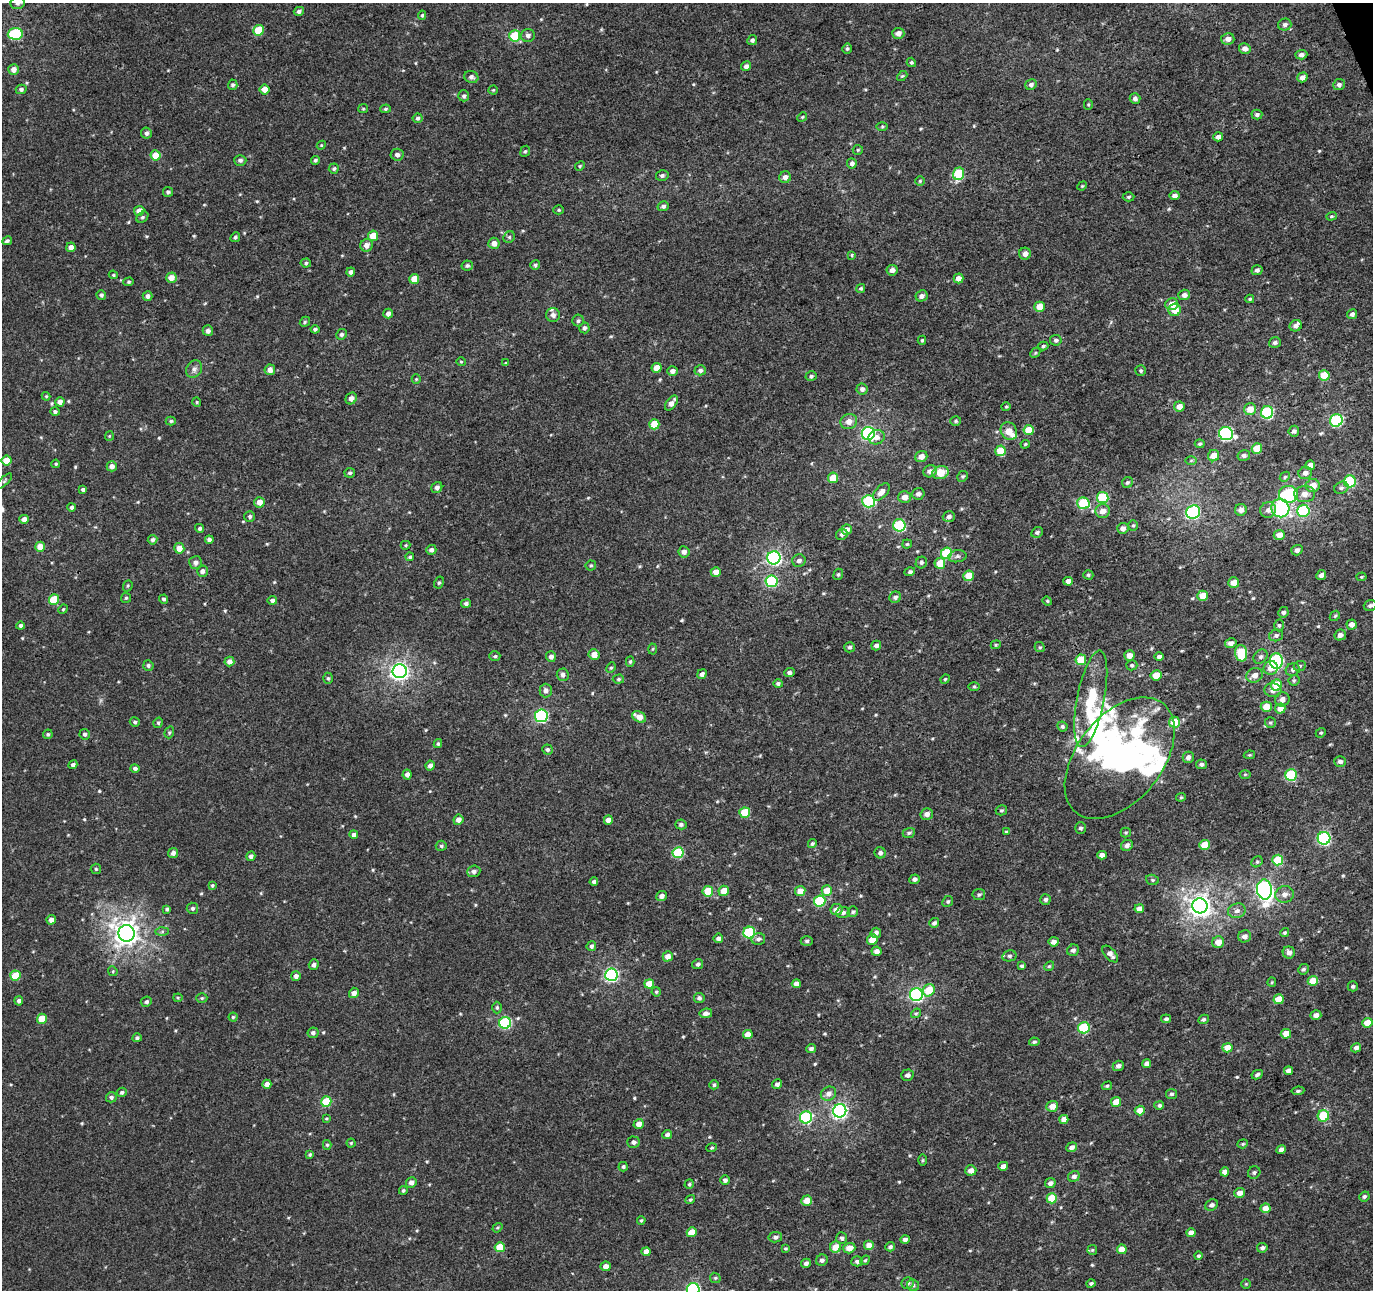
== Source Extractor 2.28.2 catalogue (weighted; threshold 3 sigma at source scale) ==
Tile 10 of 4 x 4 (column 2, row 3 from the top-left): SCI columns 1426-2796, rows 1421-2708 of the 5660 x 5457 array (HDU 1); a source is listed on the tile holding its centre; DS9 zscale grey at full resolution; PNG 1375 x 1292 px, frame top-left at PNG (2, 3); each listed source drawn as its Kron ellipse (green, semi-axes under 4 px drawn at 4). Shown black and unused: <1% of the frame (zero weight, under 3 of 4 exposures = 5% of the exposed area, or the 3 px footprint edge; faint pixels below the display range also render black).
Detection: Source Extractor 2.28.2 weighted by HDU 2 'WHT'; one run over the whole footprint, this tile lists its part. Background 0.00192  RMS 0.0036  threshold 0.0161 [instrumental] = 3 sigma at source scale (4.5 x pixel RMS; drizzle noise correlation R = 1.50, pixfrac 1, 0.0396/0.0396 arcsec/px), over >= 5 px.
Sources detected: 572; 4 inside a brighter object's white glare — neither listed nor drawn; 7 inside a brighter listed object's ellipse — not listed separately; of the other 561, all 500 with FLUX_AUTO >= 0.383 (the completeness limit of this list) listed and drawn (61 fainter detections not listed), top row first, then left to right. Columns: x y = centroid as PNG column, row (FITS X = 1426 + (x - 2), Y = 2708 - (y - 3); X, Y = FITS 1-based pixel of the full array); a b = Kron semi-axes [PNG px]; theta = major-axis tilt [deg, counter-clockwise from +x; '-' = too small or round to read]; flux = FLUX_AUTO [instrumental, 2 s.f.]
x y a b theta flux
18 3 7 6 - 1.2
299 11 5 4 - 1
422 15 5 4 - 0.49
1285 25 6 6 - 0.96
258 30 5 5 - 12
898 33 6 5 - 1.9
15 34 7 6 - 29
515 36 5 5 - 17
528 36 7 6 - 1.1
1228 39 6 6 - 1.9
752 40 5 4 - 0.94
1245 48 6 5 - 1.9
847 49 5 5 - 0.68
1301 55 6 4 4 1.3
911 62 5 4 - 0.61
746 66 5 4 - 1.5
13 69 5 5 - 2.7
902 76 6 3 43 0.42
471 77 7 6 - 1.2
1302 77 5 4 - 1.9
233 85 5 5 - 0.77
1031 85 6 5 - 1.1
1339 85 6 5 - 0.94
21 89 5 4 - 0.85
264 89 5 5 - 3.6
493 90 4 4 - 0.41
464 96 5 5 - 0.82
1135 98 5 5 - 1.2
1088 104 5 4 - 0.42
363 109 5 4 - 0.43
385 109 5 4 - 0.6
1257 114 5 5 - 0.84
802 117 5 4 - 0.42
418 118 5 4 - 0.82
882 127 5 3 - 0.38
146 133 5 5 - 0.98
1218 137 5 4 - 1.5
321 145 5 4 - 0.41
858 150 5 5 - 0.42
525 151 6 4 65 0.56
156 155 5 5 - 7.3
397 155 6 6 - 1.3
240 160 6 5 - 1
315 160 4 4 - 0.69
852 163 5 5 - 1.3
580 166 5 4 - 0.43
334 169 5 5 - 0.64
959 174 6 5 - 18
662 175 6 5 - 0.84
785 177 6 5 - 1.8
920 181 4 4 - 0.51
1082 186 5 4 - 0.43
168 192 5 5 - 0.75
1175 196 5 4 - 1.5
1129 197 6 4 2 0.59
663 206 6 5 - 0.99
559 210 5 4 - 0.44
139 211 5 5 - 3
1331 216 5 4 - 0.46
142 217 6 5 - 0.69
373 236 5 5 - 7.4
235 237 5 4 - 0.7
509 237 6 5 - 0.67
7 241 5 3 - 0.75
494 243 6 5 - 2.5
367 245 6 6 - 2.2
71 247 5 4 - 2
1025 254 6 6 - 1.7
852 255 4 4 - 0.45
306 263 5 4 - 0.61
535 265 5 4 - 0.67
467 266 5 5 - 0.76
892 270 5 5 - 1.6
1257 270 5 5 - 1
351 272 4 4 - 1
113 275 5 4 - 0.49
171 278 5 5 - 3.2
958 278 5 4 - 2.4
414 279 5 5 - 5.5
129 282 5 4 - 0.55
861 288 5 4 - 0.57
101 295 5 5 - 0.72
1184 295 6 5 - 1.5
148 296 5 5 - 1.3
921 296 6 5 - 1.3
1250 299 4 4 - 0.51
1172 304 6 6 - 3.4
1039 307 5 5 - 4.6
1175 310 6 6 - 5.2
388 314 5 4 - 1.5
1352 314 5 4 - 1.1
553 315 7 7 - 1.3
578 321 6 5 - 0.73
305 322 5 4 - 0.54
1296 326 6 5 - 1.5
584 328 5 5 - 0.83
315 329 4 3 - 0.76
208 331 5 5 - 1.4
341 334 5 5 - 0.83
922 340 4 4 - 0.44
1056 340 6 5 - 0.86
1275 343 6 5 - 0.88
1043 346 5 4 - 0.56
1035 353 6 4 45 0.49
461 362 5 4 - 0.42
506 363 4 4 - 0.41
657 368 5 5 - 4.8
194 369 9 7 54 1.5
270 370 5 5 - 2.4
700 370 5 5 - 1
672 371 5 5 - 1.4
1141 371 5 5 - 0.57
1324 375 5 5 - 9.6
811 376 5 5 - 0.73
416 379 5 4 - 0.42
862 389 5 5 - 1.1
46 396 4 4 - 0.39
351 398 6 5 - 1.5
60 402 5 4 - 2.1
197 402 5 4 - 0.47
671 403 8 5 53 2.2
1006 407 4 4 - 0.4
1179 407 5 5 - 3.1
1250 409 6 6 - 4
55 412 5 4 - 0.72
1267 412 6 6 - 38
1336 420 6 6 - 33
171 421 5 4 - 0.58
849 421 8 7 - 2.7
956 421 5 4 - 0.57
654 424 5 5 - 8.4
1029 430 5 5 - 7.8
1009 431 9 7 -58 3.8
1294 431 5 5 - 0.95
868 433 6 6 - 49
1226 434 7 6 - 54
109 436 5 4 - 0.41
877 437 8 7 - 1.9
1025 444 5 3 - 0.43
1200 444 5 4 - 0.62
1257 448 5 5 - 7.7
1000 451 5 5 - 8.4
1244 455 6 5 - 1
921 456 6 5 - 2.7
1214 456 6 5 - 3.9
7 460 5 5 - 6.9
1191 460 6 4 1 0.39
56 464 4 3 - 0.44
1310 465 5 4 - 2.8
112 466 5 5 - 1.7
930 471 7 6 - 2.1
350 473 5 5 - 0.67
940 473 8 6 18 6
1305 473 7 6 - 1.6
963 476 6 5 - 0.56
1285 477 5 4 - 0.53
833 478 5 5 - 6.7
4 481 10 3 44 0.61
1350 482 6 6 - 29
1127 483 6 5 - 0.63
1313 485 7 6 - 3.5
437 487 6 5 - 1.2
1341 488 7 6 - 0.88
83 489 4 4 - 0.75
881 492 10 5 47 2.3
918 494 6 5 - 1.2
1288 494 9 8 - 22
1305 494 10 8 3 2.7
905 497 6 6 - 2.7
1103 497 6 5 - 17
868 501 6 6 - 30
259 502 5 5 - 2.6
1083 503 6 5 - 16
72 507 4 4 - 0.74
1280 508 9 9 - 32
1241 510 6 5 - 1.7
1268 510 8 7 - 1.8
1103 511 7 7 - 3.1
1303 511 6 6 - 21
1193 512 7 6 - 41
250 516 5 5 - 0.86
949 516 6 5 - 1.1
24 519 5 4 - 2.3
899 525 6 6 - 27
1133 525 5 4 - 0.5
200 528 4 4 - 0.8
1123 528 5 5 - 1.7
847 530 5 5 - 2.4
1037 532 6 5 - 0.79
842 534 6 5 - 1
1279 535 5 5 - 2.6
153 540 5 4 - 0.87
209 540 4 4 - 1.1
907 544 5 4 - 0.45
406 545 5 4 - 0.44
40 547 5 5 - 4.8
179 548 5 5 - 4.3
431 550 5 5 - 1.3
1297 550 6 5 - 1.4
684 552 5 5 - 1.6
946 553 6 5 - 18
957 556 9 6 10 1
410 557 4 4 - 0.6
774 558 6 6 - 75
799 561 6 6 - 1.4
195 562 6 6 - 1.5
921 562 6 5 - 0.75
940 563 5 5 - 5.8
591 565 5 5 - 0.56
202 571 5 5 - 1.7
716 572 5 5 - 2.5
910 572 5 4 - 0.84
838 574 6 4 67 0.57
1088 575 5 4 - 0.59
1321 575 5 4 - 1.4
968 576 5 5 - 7.1
1361 577 5 4 - 0.44
771 581 6 6 - 31
1068 581 5 4 - 1.6
439 583 6 4 62 0.58
1234 583 5 5 - 3.1
128 586 6 4 70 0.5
1203 596 5 5 - 5.1
895 597 6 5 - 1.1
126 598 5 5 - 0.51
163 599 4 4 - 0.76
54 600 5 5 - 12
272 600 5 4 - 1.1
1047 601 5 4 - 0.42
466 603 5 4 - 0.96
1370 605 6 5 - 0.92
63 609 5 4 - 0.43
1283 612 5 5 - 0.9
1335 616 6 4 44 0.55
1351 624 5 5 - 2
1279 625 6 4 -89 0.62
21 626 4 4 - 0.81
1276 635 7 6 - 0.95
1340 635 6 5 - 1.6
1231 643 5 4 - 1.4
996 645 5 4 - 0.42
876 646 5 4 - 1.2
850 647 5 5 - 0.84
1040 647 5 4 - 0.54
653 649 5 3 - 0.38
1241 653 8 6 -84 18
594 655 5 5 - 3.3
1129 655 5 5 - 2.7
495 656 5 4 - 0.53
551 657 5 5 - 1.5
1159 657 4 4 - 1
1260 657 8 6 45 1.1
1081 660 5 5 - 9.2
229 661 5 5 - 2.2
1276 661 8 6 -88 53
630 662 5 4 - 0.58
148 665 5 5 - 0.82
1132 665 5 5 - 0.62
1300 666 6 5 - 0.59
611 668 5 4 - 0.54
1271 668 7 7 - 2.9
1293 670 7 6 - 1.1
400 671 7 7 - 150
789 672 5 4 - 1
702 674 5 4 - 1.3
563 675 6 6 - 1.2
1156 675 5 5 - 5.6
1255 675 8 7 - 2.3
328 678 5 5 - 0.56
618 679 6 4 2 0.59
945 679 5 4 - 0.41
1294 680 5 5 - 0.63
778 684 5 4 - 0.82
1277 685 5 5 - 11
974 687 6 4 0 0.52
1273 690 8 7 - 2
546 691 7 6 - 1.5
1091 699 49 13 79 16
1282 699 7 7 - 2
1266 707 5 5 - 4.4
1280 709 5 5 - 3.1
541 716 6 6 - 47
639 717 7 5 -32 3.8
135 722 5 4 - 0.66
1174 722 5 5 - 9
158 723 5 4 - 0.69
1270 723 5 5 - 0.58
1062 726 5 5 - 0.65
169 732 6 4 71 0.57
1321 733 5 4 - 0.49
48 734 5 4 - 0.64
85 734 5 5 - 0.95
438 744 4 4 - 0.53
547 750 5 5 - 0.84
1249 755 6 4 10 0.4
1188 757 5 5 - 1.4
1120 758 70 42 51 100
1340 761 6 5 - 1.1
1201 764 5 5 - 0.91
73 765 4 4 - 0.96
430 765 5 4 - 1.5
135 768 5 4 - 0.96
407 774 5 4 - 1.5
1245 774 5 3 - 0.4
1291 775 6 6 - 26
1181 797 5 4 - 0.44
1001 810 6 5 - 0.56
745 813 5 5 - 10
927 814 6 5 - 1.7
458 820 5 5 - 2.1
608 820 4 4 - 2.7
681 824 5 5 - 0.84
1080 828 5 5 - 0.81
1006 832 4 4 - 0.41
1126 832 5 5 - 0.5
909 833 6 5 - 0.71
354 835 4 4 - 1.5
1324 838 6 6 - 54
812 844 4 3 - 0.61
1127 845 6 5 - 1.2
1205 845 5 5 - 8
441 846 5 5 - 0.68
173 853 5 4 - 1.6
678 853 5 5 - 21
880 853 5 5 - 1.1
1102 855 5 4 - 1.7
251 856 5 4 - 1.2
1278 860 5 5 - 13
1257 862 6 5 - 0.59
96 869 5 5 - 0.58
474 871 6 5 - 1.3
914 879 5 4 - 1.2
1152 880 6 5 - 0.58
594 882 4 3 - 0.9
212 885 4 3 - 0.47
1264 890 10 7 -83 100
708 891 5 5 - 9.7
724 891 5 5 - 5.5
800 891 5 5 - 3.5
827 891 5 5 - 6.5
979 894 6 5 - 0.72
1285 894 9 8 - 2.1
662 896 5 5 - 1.8
1045 899 5 5 - 0.88
820 901 6 5 - 20
948 901 6 5 - 0.58
1200 906 7 7 - 250
192 908 6 5 - 0.85
167 909 4 3 - 0.64
1139 909 5 4 - 2.6
836 910 6 5 - 2.4
1237 911 9 7 16 1.6
843 912 7 5 11 1.1
853 912 6 5 - 0.66
51 920 5 4 - 2
934 923 5 4 - 0.96
162 931 7 4 2 0.68
1285 932 5 4 - 0.57
127 933 8 8 - 310
749 933 6 6 - 26
876 933 5 5 - 1.4
1245 936 7 6 - 1.5
718 938 5 4 - 1.2
758 939 7 6 - 1.2
872 939 5 5 - 4.7
807 941 6 4 0 0.63
1054 942 5 5 - 1.8
1218 942 6 6 - 3
591 946 5 4 - 0.87
1073 950 6 5 - 1.1
876 951 5 4 - 1.7
1289 952 6 6 - 1.8
1110 954 10 5 -49 1.9
668 956 5 5 - 3.4
1009 956 7 5 13 0.79
698 964 5 5 - 0.88
314 965 5 5 - 1.1
1022 966 4 4 - 0.77
1049 966 5 4 - 0.46
1303 969 5 5 - 0.71
113 971 5 4 - 0.48
611 975 6 6 - 67
15 976 5 5 - 10
296 976 5 5 - 1.2
1313 981 5 5 - 7.1
1272 982 5 4 - 0.41
649 984 5 4 - 4.9
796 984 4 4 - 2
1353 986 5 5 - 0.64
929 990 6 5 - 9.8
656 992 4 4 - 0.52
354 993 5 5 - 2.2
916 995 6 6 - 65
178 998 4 4 - 0.41
202 998 5 4 - 0.52
699 998 5 5 - 0.97
1279 999 5 5 - 6.5
19 1001 4 4 - 1.2
146 1002 6 5 - 0.81
497 1008 6 4 90 0.62
706 1013 6 5 - 1.4
916 1013 5 4 - 0.49
1316 1015 5 5 - 1.9
233 1017 4 4 - 0.6
42 1019 5 5 - 7
1166 1019 5 4 - 0.85
1203 1019 5 4 - 0.76
505 1023 6 6 - 37
1367 1023 5 4 - 4.4
1084 1028 6 5 - 23
313 1033 6 5 - 1.1
1286 1034 5 5 - 4.5
748 1035 5 4 - 3.5
137 1038 4 4 - 0.77
1034 1042 5 4 - 0.69
1227 1048 5 4 - 5.8
1356 1048 5 4 - 1.4
811 1049 5 4 - 1
1147 1063 4 4 - 1.4
1118 1066 6 5 - 1.4
1288 1071 4 4 - 2.4
907 1075 6 5 - 1.3
1257 1075 6 4 28 0.92
267 1084 4 4 - 2.3
777 1084 5 4 - 1.4
714 1085 5 4 - 0.69
1107 1086 5 4 - 0.54
1298 1091 6 4 7 0.72
122 1092 5 4 - 0.8
828 1094 8 6 32 1.8
1171 1094 5 5 - 0.79
111 1097 5 5 - 0.87
326 1102 5 5 - 14
1116 1102 5 5 - 4.1
1159 1105 5 4 - 0.83
1052 1106 6 5 - 3.4
1140 1110 5 4 - 4.5
840 1111 7 6 - 89
1323 1116 6 5 - 12
806 1117 6 6 - 44
326 1119 4 3 - 0.39
1064 1119 4 4 - 2.8
639 1124 5 5 - 3
667 1134 5 4 - 1.3
633 1142 6 5 - 0.98
351 1143 4 4 - 0.44
1243 1144 5 4 - 0.48
327 1145 5 4 - 0.55
1072 1147 5 5 - 1.6
712 1148 5 3 - 0.43
1281 1150 5 4 - 1.4
310 1155 4 3 - 0.55
922 1160 6 4 89 0.4
1003 1166 5 4 - 2
623 1167 4 4 - 0.69
971 1170 5 5 - 2.1
1225 1172 4 4 - 2.7
1254 1172 6 6 - 0.77
1074 1176 6 5 - 1.3
725 1180 5 4 - 1.1
411 1182 5 5 - 1.8
1050 1183 5 4 - 1.5
689 1184 5 4 - 0.6
403 1191 4 4 - 0.59
1239 1193 5 5 - 2.3
1364 1196 5 4 - 0.75
1052 1198 5 5 - 10
690 1200 5 4 - 0.56
806 1201 5 5 - 3.6
1211 1205 6 5 - 1.2
1265 1208 5 5 - 3.1
641 1220 4 3 - 0.43
497 1228 5 4 - 0.46
692 1232 5 4 - 5.2
1191 1233 4 4 - 2.6
775 1237 7 5 10 1
842 1238 6 5 - 0.86
905 1240 5 4 - 1.3
869 1245 5 5 - 2.9
500 1247 5 5 - 8.5
835 1247 6 5 - 4.8
890 1247 5 4 - 1.1
849 1248 6 5 - 3.9
1262 1248 5 5 - 1.1
785 1249 3 3 - 0.45
1122 1249 5 4 - 4.8
1092 1250 5 5 - 0.46
646 1252 4 4 - 2.4
1198 1256 4 4 - 0.58
822 1260 6 5 - 1.2
865 1260 5 4 - 0.48
857 1261 6 5 - 1.1
806 1263 5 4 - 1.1
606 1266 5 5 - 2.2
715 1278 5 5 - 0.53
908 1283 6 5 - 0.85
1091 1283 4 3 - 0.63
1246 1284 5 4 - 0.41
913 1285 6 5 - 0.77
693 1289 6 6 - 56
Overlapping masked pixels (flux is a lower limit): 1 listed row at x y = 868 501
Isophote crosses this tile's border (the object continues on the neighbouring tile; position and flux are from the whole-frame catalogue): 2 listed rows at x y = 18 3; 693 1289